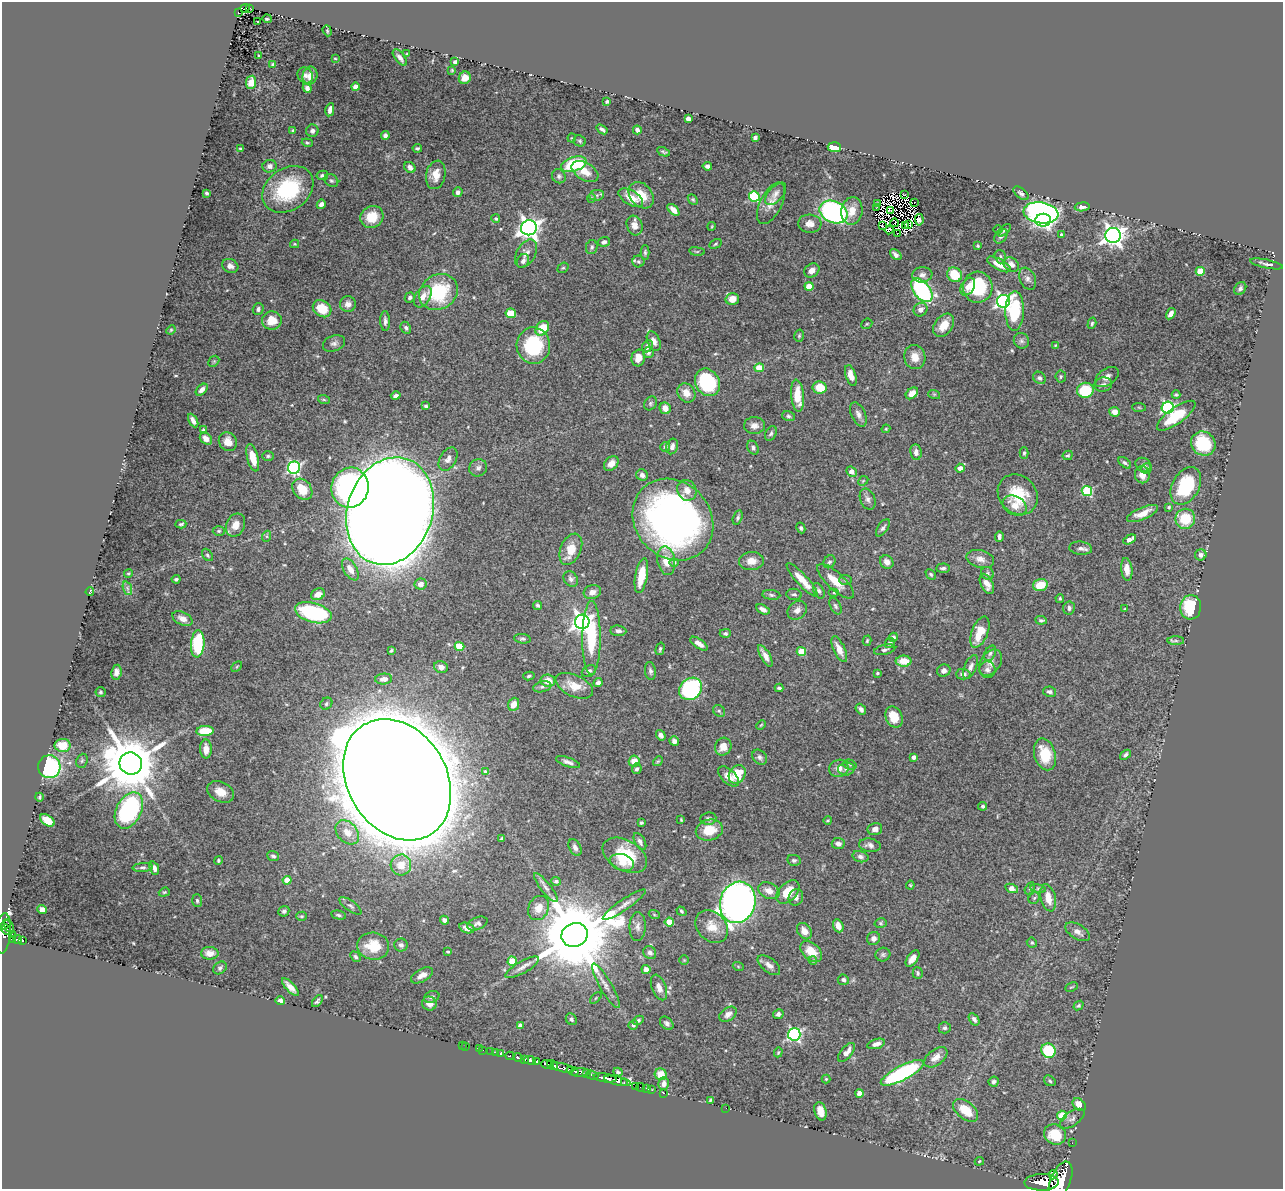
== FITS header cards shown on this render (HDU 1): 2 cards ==
NAXIS1  =                 1281
NAXIS2  =                 1187

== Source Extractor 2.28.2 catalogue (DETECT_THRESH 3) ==
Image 1281 x 1187 px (HDU 1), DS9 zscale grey, 1 PNG px = 1 image px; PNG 1285 x 1191 px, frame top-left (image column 1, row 1187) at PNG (2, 2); each listed source drawn as its Kron ellipse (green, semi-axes under 4 px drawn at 4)
Background 2.1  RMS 0.026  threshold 0.0771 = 3 sigma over >= 5 px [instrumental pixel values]
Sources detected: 518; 12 with non-positive FLUX_AUTO (blend fragments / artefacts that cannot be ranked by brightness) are neither listed nor drawn; of the other 506, the 500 brightest by FLUX_AUTO listed and drawn (6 fainter detections omitted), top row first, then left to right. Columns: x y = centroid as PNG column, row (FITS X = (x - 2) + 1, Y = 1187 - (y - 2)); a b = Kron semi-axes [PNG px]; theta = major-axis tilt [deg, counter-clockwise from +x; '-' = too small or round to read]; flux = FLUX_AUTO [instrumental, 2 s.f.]
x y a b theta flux
245 8 4 3 - 12
249 8 4 3 - 20
239 13 4 3 - 30
267 19 5 2 - 2.6
258 22 3 3 - 4.9
327 31 6 4 -70 2.3
407 54 4 2 - 1.3
259 56 3 3 - 2.2
335 58 3 2 - 1.4
400 58 10 4 -51 8
455 62 4 3 - 5.5
273 64 4 3 - 2.1
452 70 4 3 - 1.6
305 75 8 7 - 5.5
310 76 9 7 78 10
465 78 6 6 - 13
251 82 6 5 - 17
355 87 4 4 - 14
307 88 5 4 - 6.2
607 101 3 3 - 2.7
330 110 7 4 78 6.3
688 119 4 4 - 10
602 129 6 3 -36 4
293 130 4 3 - 2.4
637 130 4 4 - 5.7
312 131 6 6 - 5.2
385 136 4 4 - 4.8
572 138 4 4 - 1.6
755 138 4 4 - 5.9
580 141 6 5 - 2.8
307 143 5 4 - 2.4
834 147 6 5 - 50
417 148 4 3 - 3.4
240 149 4 3 - 2
663 152 7 3 -27 2.9
574 164 13 7 17 120
269 166 7 6 - 7.3
707 166 5 4 - 4.8
410 167 6 5 - 7.8
585 172 15 8 -31 23
322 175 6 4 11 3.6
436 175 14 9 78 21
559 176 7 6 - 4.5
331 181 7 6 - 3.6
288 189 28 21 35 140
458 192 5 4 - 7.4
207 193 3 3 - 3.2
1021 193 9 5 -40 4.3
776 194 13 7 48 8.8
597 195 7 5 10 4.2
641 195 14 11 -49 33
905 195 3 2 - 2.5
754 196 5 5 - 140
591 198 5 4 - 2.1
631 198 14 7 -32 24
693 199 6 4 -48 2.6
771 203 22 11 63 18
877 203 3 2 - 1.4
914 203 2 2 - 3.2
321 204 5 4 - 6.5
1082 207 7 4 7 7
876 208 3 2 - 2.2
673 210 7 4 -45 13
890 210 3 2 - 2.1
852 211 14 10 80 22
833 212 15 10 -24 350
1041 213 17 10 -8 640
372 217 12 10 34 35
496 219 4 4 - 2.6
919 220 6 3 -85 2.2
1043 220 8 6 -1 420
895 223 4 2 - 2.1
810 224 11 9 -3 14
909 224 4 2 - 1.9
635 225 10 7 -72 12
882 225 3 2 - 2
905 225 3 2 - 4
712 226 4 3 - 1.4
529 228 8 7 - 1100
889 230 4 3 - 4.4
998 230 5 3 - 1.4
1004 230 8 3 41 2.8
897 233 3 2 - 5.7
1061 234 3 3 - 2.5
1113 235 8 7 - 1100
1001 236 8 5 54 5.6
604 242 6 5 - 5.8
295 244 4 4 - 1.8
715 244 6 4 29 2.4
978 246 3 3 - 1.7
592 247 7 5 79 4.1
697 251 8 4 -8 2.5
645 252 7 4 -89 3.2
526 254 15 9 61 12
896 255 6 4 -40 6.4
1000 257 7 5 -74 3.3
523 261 7 5 64 5.6
638 261 6 6 - 4.1
999 264 13 5 -28 19
1011 264 8 6 -38 10
1266 264 17 3 -12 5.6
230 266 8 7 - 8.4
563 268 6 5 - 2.4
812 270 8 6 33 10
1200 271 4 4 - 45
922 275 10 7 7 8.9
954 275 8 7 - 52
1028 279 11 7 -66 7.4
809 286 4 4 - 34
968 287 9 6 59 13
978 287 15 15 - 100
1240 288 7 5 53 4.3
922 290 14 8 -51 270
438 292 20 17 33 110
410 297 5 5 - 4
423 297 12 7 57 13
732 299 6 6 - 20
1003 301 6 6 - 480
348 304 8 7 - 8.1
258 309 6 5 - 4.8
322 309 10 8 -35 41
920 310 7 6 - 9.4
1015 311 20 9 89 92
511 313 5 5 - 42
1171 314 6 4 57 9
272 320 10 9 - 28
385 321 10 5 -89 6.4
1092 323 6 4 73 2.9
867 324 6 5 - 2.1
944 325 13 8 55 23
406 328 6 5 - 3.8
542 328 8 6 50 40
171 330 5 4 - 1.9
799 336 6 4 75 2.6
654 341 10 6 -66 11
1021 341 8 7 - 5.2
334 343 11 7 20 7.2
533 345 18 16 -88 110
1055 345 4 3 - 2
647 346 6 5 - 8.1
648 353 5 5 - 3.4
915 357 12 10 -79 19
638 358 8 7 - 18
214 361 6 4 44 2.4
759 368 5 4 - 36
851 375 11 5 -73 16
1061 376 6 5 - 2.8
1107 377 13 8 34 10
1039 378 7 5 -45 4.2
707 382 14 12 -58 140
1103 385 9 7 12 6.4
820 387 7 6 - 37
202 390 7 4 44 7.1
1085 390 8 7 - 77
686 393 10 8 -52 17
912 393 7 5 40 15
934 394 6 4 -17 1.8
1176 395 4 4 - 2.5
396 396 5 3 - 5.9
797 396 16 6 -85 39
324 400 6 4 -19 2.2
650 403 7 6 - 3.5
426 406 4 3 - 3.1
1139 407 7 4 -2 2.7
665 408 6 5 - 13
1168 408 6 6 - 250
1114 412 5 5 - 12
858 414 13 7 -66 9.2
788 416 6 5 - 3.3
1176 416 23 8 36 49
193 421 7 4 -61 7.2
754 426 10 8 1 9.9
886 429 4 4 - 1.9
203 430 3 3 - 2.3
771 433 8 5 64 3.9
206 439 7 5 -43 12
228 442 10 8 -55 16
1203 444 13 11 -41 89
672 446 8 6 73 7.9
665 447 5 4 - 3.8
753 448 7 5 -60 4.5
916 452 8 5 -82 9
1024 453 6 4 89 2.7
1068 455 5 4 - 2.8
268 456 6 5 - 2.9
253 458 14 5 -76 27
448 459 13 8 59 10
611 463 8 6 49 11
1125 463 7 4 -40 3.7
1143 465 8 6 -30 6.7
294 468 6 6 - 330
478 468 9 8 - 6.7
960 468 5 4 - 10
1147 468 6 5 - 3.4
851 472 5 4 - 12
642 475 6 5 - 7.5
1142 475 8 7 - 14
863 481 5 4 - 2.2
1186 486 20 13 61 110
350 488 20 18 75 430
302 489 11 9 -52 40
687 490 10 9 - 16
1087 491 5 5 - 130
1018 495 21 18 -46 62
868 499 11 7 -68 7.4
1015 506 12 9 -28 18
1169 507 4 3 - 2.5
390 511 55 42 72 9400
1142 513 16 6 23 23
738 517 7 4 72 3.5
1185 519 10 9 - 52
673 520 43 37 -48 810
181 524 5 3 - 3.2
236 525 12 9 66 20
801 528 5 4 - 3
883 528 10 5 55 4.7
219 531 6 5 - 2.6
267 536 5 3 - 2.3
999 537 5 3 - 5.6
1130 539 7 4 28 14
1081 548 11 6 -5 7.6
571 549 16 10 66 30
207 555 7 4 -53 3.2
1201 555 6 5 - 7.3
980 559 14 8 -13 13
666 561 14 8 -80 21
751 561 12 9 3 16
674 562 5 4 - 4
829 562 7 5 56 4
887 562 7 6 - 9.1
943 568 7 4 3 4.2
350 569 12 6 -60 16
1127 569 11 5 -84 19
128 573 4 3 - 1.9
987 573 6 6 - 4.1
931 574 6 4 -45 2.5
641 576 17 6 80 43
176 579 4 3 - 3
571 579 8 6 -56 6.2
802 580 22 5 -48 27
845 580 6 5 - 3.3
836 581 24 8 -43 29
421 584 6 5 - 9.6
987 584 11 6 -64 14
1040 585 7 6 - 37
127 588 7 4 -71 4.2
819 591 8 5 -63 4.2
90 592 4 2 - 1.8
592 592 9 7 17 9.8
834 593 5 3 - 2
318 594 7 5 27 15
794 594 7 5 -7 4.1
771 595 9 5 -6 3.7
1060 598 4 3 - 2.6
538 605 4 3 - 3.1
835 606 9 5 -63 3.8
1191 607 12 10 85 87
1069 608 6 6 - 5.3
763 609 7 4 -28 7.6
1125 609 3 3 - 1.7
797 610 10 8 44 9.6
313 613 19 9 -15 190
182 619 11 6 -27 10
1041 620 6 3 -7 2.9
582 622 7 7 - 810
618 631 8 5 -5 5.6
980 632 16 8 69 38
725 633 5 4 - 3.6
893 637 5 4 - 5.2
591 638 37 9 90 110
522 639 8 4 -7 3.7
867 641 5 4 - 2.1
1176 641 8 4 -1 3.6
890 643 5 4 - 4.2
198 644 13 6 86 120
699 644 10 4 -34 11
459 646 5 4 - 52
660 649 6 3 75 2.8
839 649 14 5 -65 16
885 650 11 4 13 4.5
391 651 4 3 - 2.1
801 652 4 4 - 52
990 653 8 5 62 4.3
765 656 12 4 -60 12
904 661 8 5 0 28
990 663 14 10 56 13
237 667 6 4 45 2.2
441 667 7 5 -19 7.5
970 667 13 6 68 7.6
987 670 8 8 - 6.9
589 671 7 5 28 4.9
650 671 9 5 -82 5
944 671 7 6 - 7.3
116 672 7 5 84 9
877 673 3 3 - 2.7
963 674 7 5 -1 6.3
529 676 5 4 - 2.8
384 679 8 5 5 12
548 681 7 6 - 23
598 682 4 4 - 5.8
574 686 20 10 -25 28
542 687 9 5 13 4.9
779 688 4 3 - 4
691 689 12 10 42 260
101 692 5 5 - 3
1050 692 6 5 - 5.1
326 704 6 5 - 3.5
514 704 6 5 - 17
861 709 6 4 -49 6.3
719 711 6 5 - 3.5
894 717 11 8 -66 35
761 725 5 3 - 1.6
205 731 9 5 5 43
661 735 5 4 - 6.9
674 741 5 4 - 5.7
63 745 8 6 0 36
723 747 9 8 - 20
206 749 9 5 -90 15
1045 754 16 10 -74 55
1125 755 6 4 38 4.1
760 757 8 6 -46 5.2
913 757 4 4 - 7.4
82 761 7 5 69 3.3
634 761 5 5 - 20
658 761 5 4 - 2.1
568 762 12 4 -20 7.2
131 763 11 11 - 13000
850 765 7 5 -15 3.3
49 767 11 11 - 210
839 768 10 8 19 13
637 769 5 4 - 4
846 769 8 6 6 6
485 772 3 3 - 3.5
737 774 10 8 55 44
728 776 13 7 -43 13
397 780 64 49 -59 27000
220 792 14 10 -27 21
39 797 4 3 - 2.5
983 806 4 4 - 3.5
129 810 19 12 63 250
708 819 8 6 5 6.3
47 820 8 5 -35 32
681 820 3 2 - 1.5
828 820 4 3 - 1.8
641 823 3 3 - 2.8
875 829 7 6 - 8.8
709 830 14 10 13 37
347 832 14 10 -48 23
501 839 4 3 - 2.6
640 842 9 5 -61 6.2
838 844 6 5 - 7.7
870 845 11 6 -10 7.2
575 847 9 5 -62 6.6
625 855 24 15 -29 77
273 856 6 5 - 4.1
860 857 8 5 -14 5.8
218 860 4 4 - 2.4
794 860 7 5 -10 4
622 862 12 8 -16 19
401 865 10 10 - 30
143 867 10 4 4 4
154 868 7 4 -69 7
287 880 4 4 - 28
556 881 5 4 - 4.2
910 885 4 4 - 1.7
546 888 18 5 -52 9
1012 888 6 4 -24 17
1030 888 7 4 60 2.4
1038 889 8 4 -8 3.3
769 891 11 7 -24 15
164 892 6 4 20 2.2
788 892 14 8 45 35
796 897 8 7 - 9.9
1034 898 6 5 - 3.5
1048 898 14 7 -76 22
197 900 6 5 - 3.1
738 902 21 17 72 1200
624 905 25 5 34 13
350 906 13 5 -36 5.6
538 908 13 10 62 18
42 909 4 4 - 9.5
284 911 6 5 - 4.3
681 911 5 4 - 2.5
654 914 5 3 - 2.3
339 915 7 4 -11 3.3
301 916 5 4 - 2.9
444 920 4 4 - 5.9
669 922 4 4 - 48
477 923 10 6 22 5.4
881 923 6 5 - 2.8
6 924 5 4 - 140
838 926 7 5 -66 15
9 927 7 2 -63 170
638 927 14 8 88 9.8
712 927 18 14 -45 29
467 928 8 5 -19 8.7
6 930 5 3 - 130
804 931 9 6 -54 16
1078 932 13 7 -31 9.2
3 933 20 8 84 740
12 935 3 2 - 70
574 935 13 12 - 28000
873 938 7 6 - 8
13 939 4 3 - 120
18 940 4 3 - 360
22 940 3 3 - 140
1032 943 5 4 - 3.1
401 945 6 6 - 5.1
373 946 16 13 -6 47
448 951 3 3 - 2.1
811 951 13 8 -42 27
210 953 9 6 -1 13
650 953 7 6 - 6.3
883 954 7 7 - 4.2
355 957 6 4 -47 3.2
913 958 9 5 53 13
684 960 5 5 - 2
512 961 4 4 - 57
813 961 4 3 - 2.4
769 965 13 7 -39 9.8
738 966 5 3 - 1.6
522 967 19 6 30 11
220 968 7 5 42 4.2
646 970 4 4 - 11
918 973 6 5 - 3.4
422 975 12 6 29 12
843 980 5 5 - 4.7
606 986 25 6 -60 14
290 987 11 4 -47 13
659 987 13 7 -69 11
1071 987 6 3 26 1.7
432 997 8 5 21 4.7
596 998 7 2 45 1.6
280 1001 5 4 - 7
317 1001 7 4 52 3.8
429 1003 7 7 - 12
1078 1005 5 4 - 3.2
728 1014 9 6 35 8.6
778 1014 5 4 - 5.1
571 1019 6 5 - 3.8
974 1019 7 4 -58 5.9
638 1020 6 4 31 3
667 1023 8 5 -46 4.8
633 1025 5 4 - 3.9
520 1026 4 4 - 9.3
945 1028 6 5 - 3.9
794 1034 6 6 - 330
876 1044 9 4 17 11
462 1045 2 2 - 18
466 1046 2 2 - 24
479 1049 2 2 - 16
483 1050 2 2 - 4.4
491 1051 2 2 - 15
1048 1051 7 7 - 94
778 1052 5 4 - 1.9
846 1052 11 5 49 15
496 1053 3 2 - 6.7
501 1053 3 3 - 97
510 1056 4 3 - 260
936 1057 13 7 37 14
518 1058 4 3 - 370
525 1059 3 2 - 270
530 1060 6 4 -4 1700
537 1062 4 3 - 370
548 1065 6 3 -18 1100
553 1065 6 3 -37 2000
562 1068 12 4 -16 860
572 1071 6 3 -17 370
580 1072 9 3 1 1100
618 1072 4 3 - 3
586 1073 3 3 - 330
902 1073 24 7 28 250
661 1074 6 6 - 27
592 1075 6 3 -18 140
605 1078 11 3 -9 3400
826 1079 4 4 - 1.9
617 1081 14 4 -13 2300
1050 1081 6 5 - 2.8
624 1082 2 2 - 140
994 1082 5 5 - 4.4
664 1084 6 5 - 9.4
635 1086 2 2 - 32
641 1087 4 2 - 50
646 1088 3 2 - 27
652 1090 2 2 - 24
663 1093 3 2 - 49
860 1093 4 4 - 20
710 1100 4 3 - 1.9
1079 1105 7 5 -46 21
726 1108 2 2 - 7.4
966 1110 14 8 -39 39
820 1111 9 6 -75 17
1062 1115 5 5 - 61
1072 1119 14 7 34 7.8
1055 1134 11 9 -28 47
1072 1143 2 2 - 1.8
979 1161 5 3 - 2
1053 1175 4 3 - 440
1061 1180 19 10 67 11000
1042 1182 17 8 1 5800
At the frame edge (FLAGS 8, measured only in part): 2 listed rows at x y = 3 933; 1061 1180
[6 fainter detections neither listed nor drawn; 12 non-positive-flux detections neither listed nor drawn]